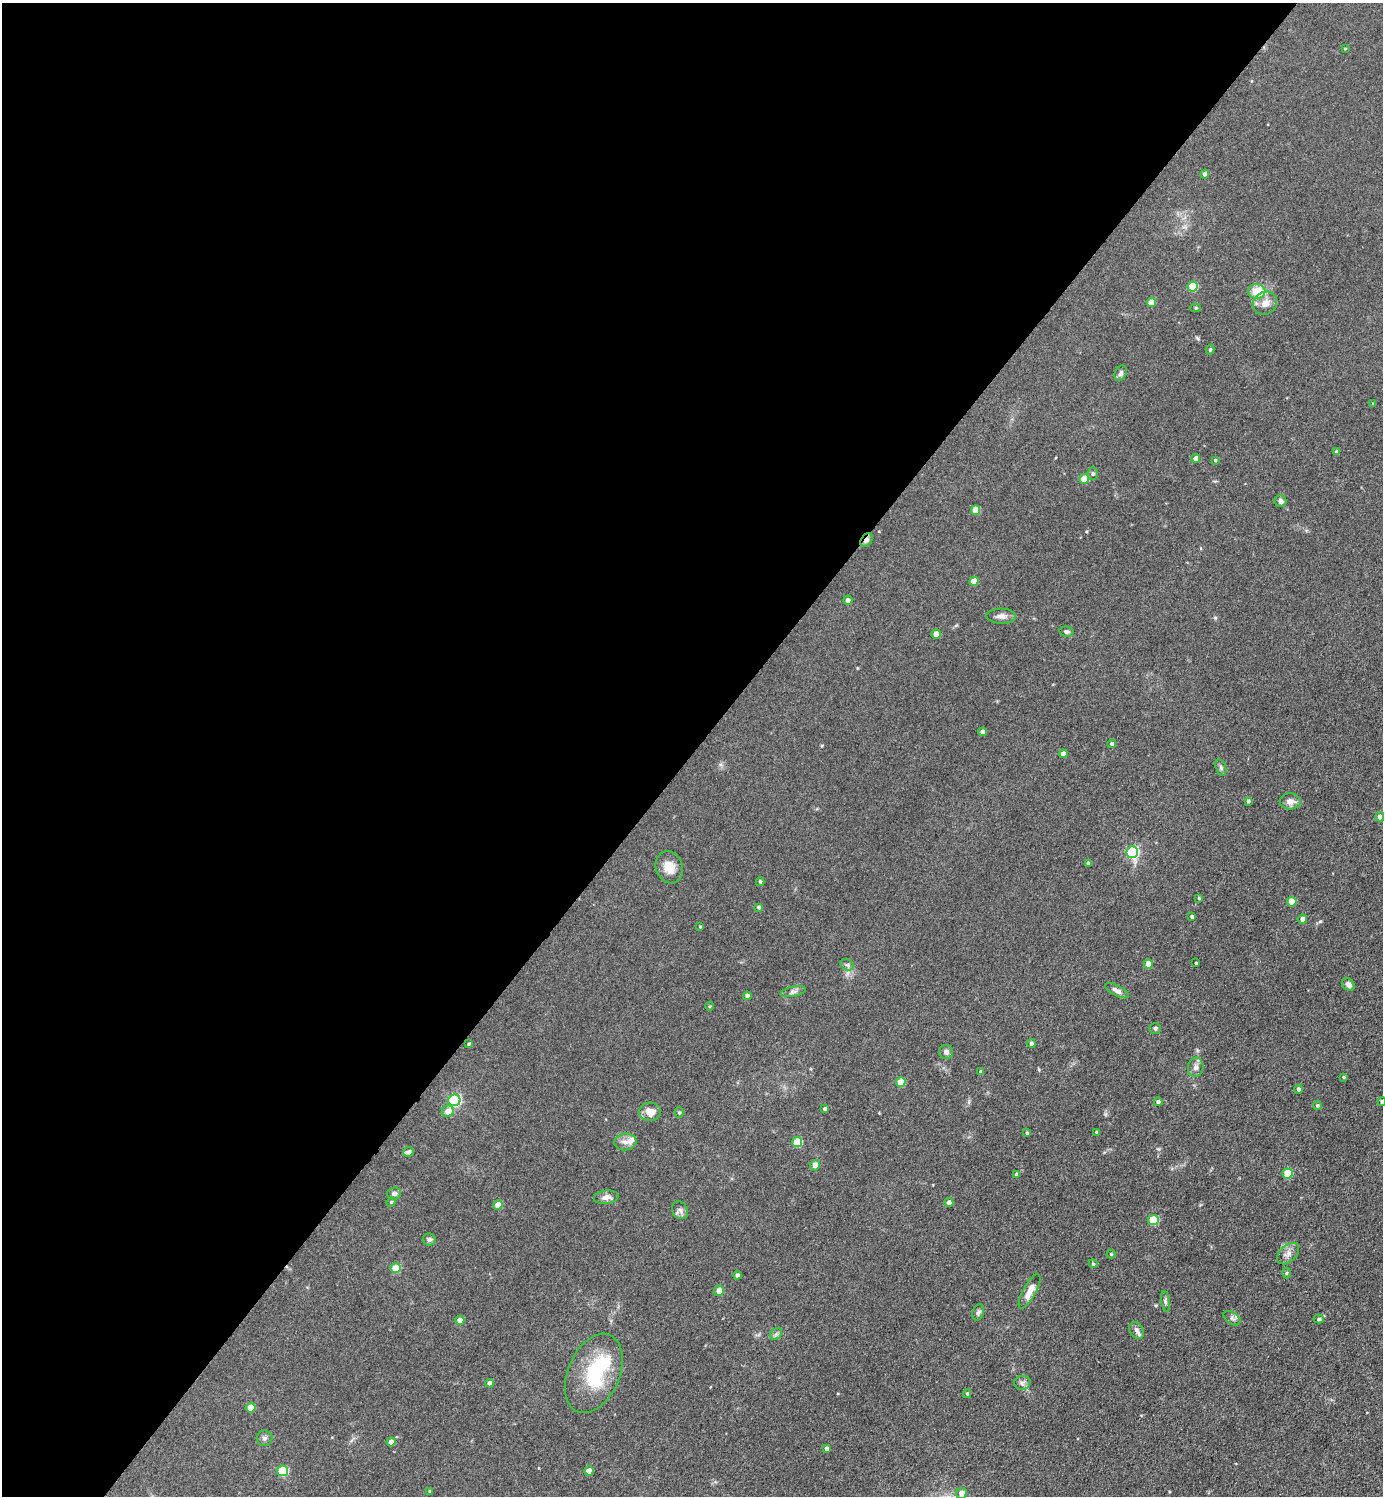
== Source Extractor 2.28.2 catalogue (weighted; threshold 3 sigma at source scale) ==
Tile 5 of 4 x 4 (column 1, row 2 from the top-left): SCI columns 300-1680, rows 2989-4482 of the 5979 x 5977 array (HDU 1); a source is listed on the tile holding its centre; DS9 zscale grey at full resolution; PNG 1385 x 1498 px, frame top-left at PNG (2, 3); each listed source drawn as its Kron ellipse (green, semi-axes under 4 px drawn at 4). Shown black and unused: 50% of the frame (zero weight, under 3 of 5 exposures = <1% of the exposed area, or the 3 px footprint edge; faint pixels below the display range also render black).
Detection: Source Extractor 2.28.2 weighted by HDU 2 'WHT'; one run over the whole footprint, this tile lists its part. Background 0.0607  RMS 0.0073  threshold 0.0326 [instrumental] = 3 sigma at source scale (4.5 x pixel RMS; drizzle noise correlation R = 1.50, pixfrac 1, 0.05/0.05 arcsec/px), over >= 5 px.
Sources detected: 110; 1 inside a brighter object's white glare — neither listed nor drawn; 1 inside a brighter listed object's ellipse — not listed separately; the other 108 listed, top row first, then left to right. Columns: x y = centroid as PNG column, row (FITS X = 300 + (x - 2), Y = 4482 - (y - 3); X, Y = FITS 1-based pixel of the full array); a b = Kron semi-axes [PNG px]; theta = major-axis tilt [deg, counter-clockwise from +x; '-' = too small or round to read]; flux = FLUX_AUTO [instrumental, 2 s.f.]
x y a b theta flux
1345 49 4 2 - 0.54
1205 174 4 4 - 2
1193 287 5 5 - 27
1257 291 8 7 - 13
1151 302 5 4 - 9.3
1265 303 12 11 - 7.1
1196 308 5 4 - 0.98
1210 350 5 4 - 1
1121 373 8 5 66 1.8
1373 404 3 3 - 0.71
1337 452 4 3 - 1.9
1196 459 4 4 - 4.2
1215 460 3 3 - 0.76
1093 474 6 5 - 1.3
1084 479 5 4 - 15
1281 501 6 5 - 2.4
975 510 5 4 - 10
866 540 8 5 55 2.4
974 581 5 4 - 9.5
848 600 4 4 - 2.6
1001 616 15 7 -1 3.8
1066 632 7 5 -9 1.5
936 634 4 4 - 8.1
982 732 4 4 - 3.5
1112 744 4 4 - 2
1063 754 4 4 - 4.7
1221 767 8 5 -71 1.5
1248 801 4 3 - 1.3
1290 801 10 8 -4 4.3
1380 817 4 4 - 3.8
1132 852 6 5 - 88
1088 863 4 4 - 1.7
669 867 16 13 -72 9.3
760 882 4 3 - 1.1
1199 898 4 4 - 1
1292 902 4 4 - 11
759 907 4 4 - 1.5
1192 917 4 3 - 1.4
1302 919 5 4 - 3.3
700 927 3 3 - 0.61
1196 963 3 3 - 0.77
1148 964 5 4 - 6.9
847 965 7 5 -28 1.6
1348 984 7 5 -47 3.3
1117 991 13 5 -28 2.9
793 992 13 5 12 2.4
747 996 4 4 - 2.7
710 1006 4 3 - 0.66
1155 1028 6 5 - 1.9
1031 1043 4 4 - 2
469 1044 4 3 - 0.78
946 1052 7 7 - 2.5
1196 1067 10 8 82 2.9
981 1072 4 4 - 1.4
1343 1077 3 2 - 0.88
901 1082 5 4 - 15
1298 1089 4 4 - 1.7
454 1100 6 5 - 85
1158 1102 4 4 - 2
1382 1102 4 4 - 1.7
1317 1105 4 4 - 1.1
825 1109 4 4 - 2.1
448 1111 6 5 - 6.6
650 1112 11 9 2 7.1
679 1113 5 4 - 1.1
1096 1132 3 3 - 0.85
1027 1133 4 4 - 1.3
625 1142 11 8 7 4.2
797 1142 5 5 - 20
409 1152 5 4 - 1.8
815 1165 5 5 - 5.6
1016 1174 4 4 - 1.3
1287 1174 5 5 - 23
394 1193 7 6 - 2.1
606 1197 12 7 7 3.6
391 1202 5 4 - 0.79
949 1203 4 4 - 3.8
498 1205 5 4 - 10
680 1210 9 7 -56 2.7
1153 1220 5 5 - 26
429 1239 6 6 - 1.8
1111 1254 4 4 - 0.8
1288 1254 13 8 43 4.2
1093 1264 4 3 - 0.78
395 1268 5 5 - 16
1286 1273 5 3 - 0.87
737 1275 4 4 - 2.3
719 1291 5 5 - 5.8
1030 1291 19 6 61 8.3
1165 1301 10 3 -81 1.6
978 1312 8 5 73 1.8
1232 1318 9 5 -34 1.8
1319 1319 5 4 - 1.1
460 1320 5 4 - 4.6
1137 1330 9 6 -55 2.6
776 1334 7 5 45 1.6
594 1373 42 26 67 48
490 1383 4 4 - 3.1
1022 1383 8 7 - 2.2
967 1394 4 4 - 1.1
251 1408 5 4 - 12
264 1438 8 7 - 2
391 1442 4 4 - 4.1
826 1449 4 4 - 2.7
282 1471 5 5 - 29
589 1471 4 4 - 8.1
430 1491 4 4 - 0.84
962 1493 5 5 - 6.6
Overlapping masked pixels (flux is a lower limit): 1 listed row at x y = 866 540
Isophote crosses this tile's border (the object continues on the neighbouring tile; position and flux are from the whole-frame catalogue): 1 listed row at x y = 1382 1102